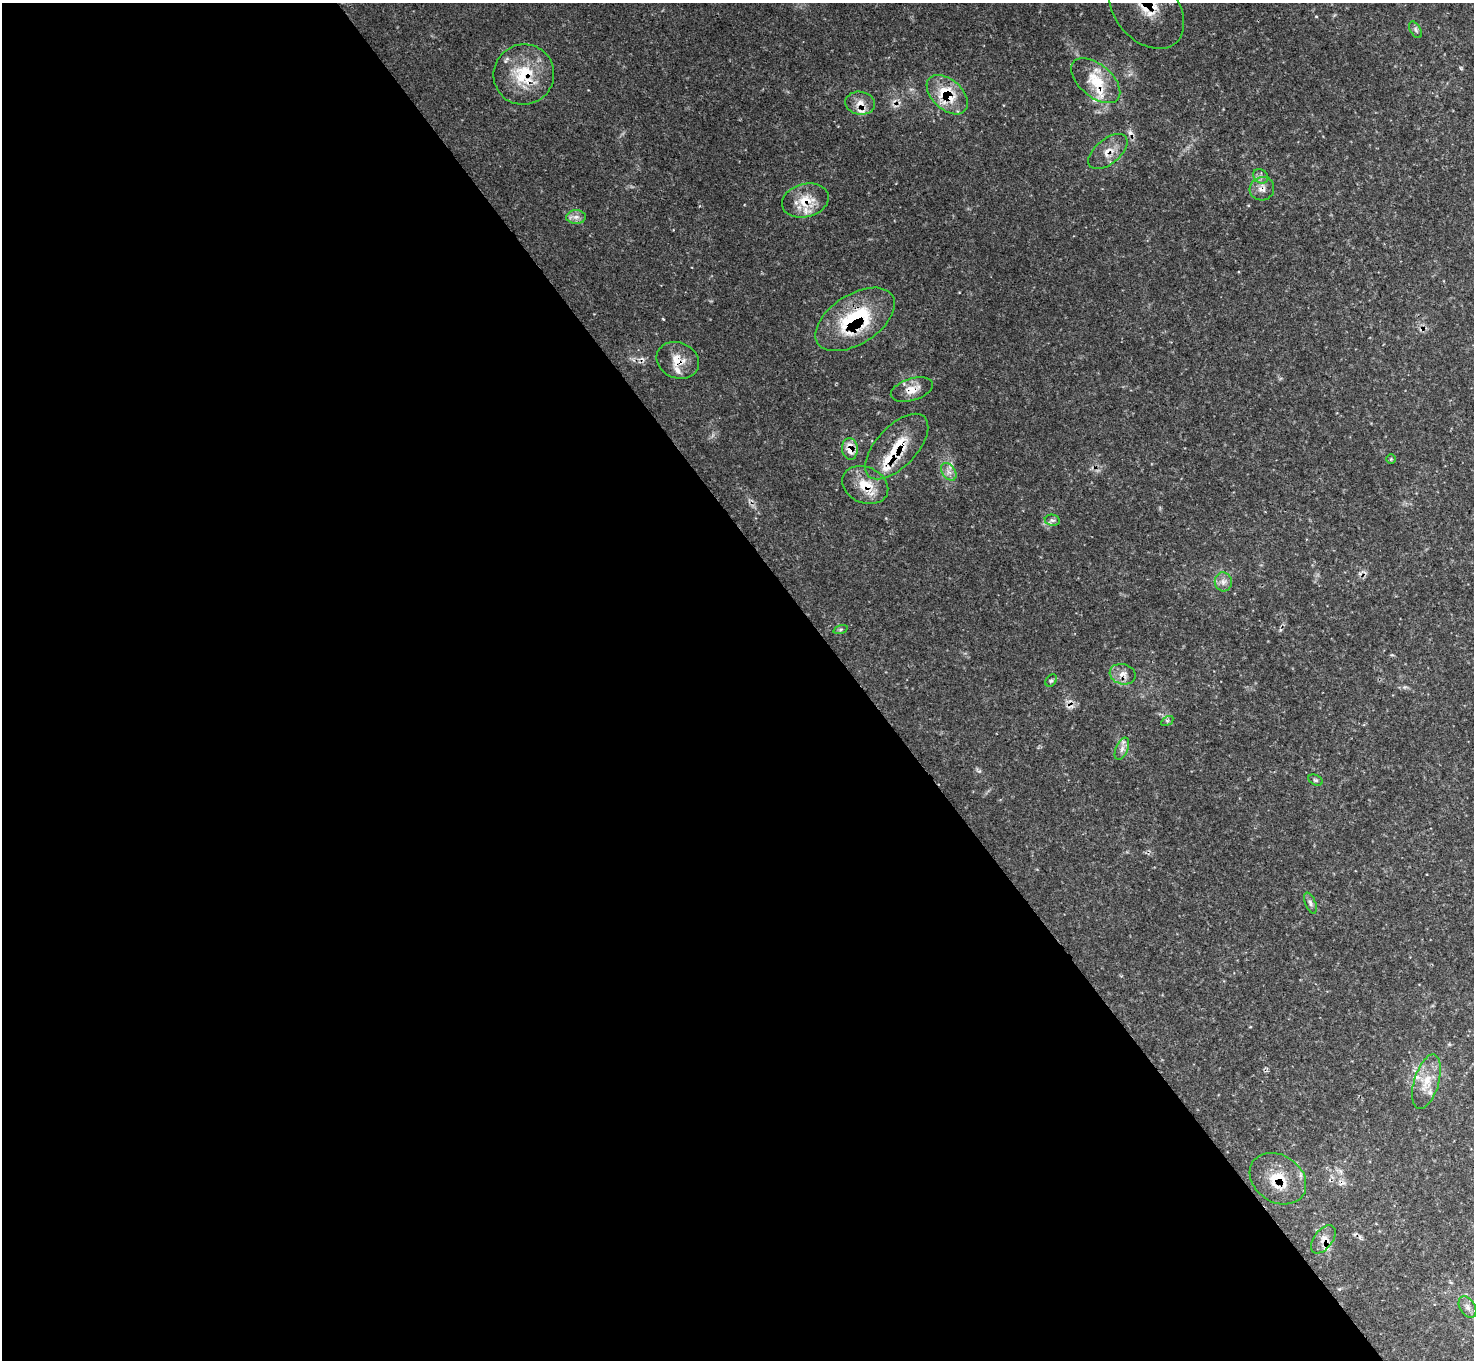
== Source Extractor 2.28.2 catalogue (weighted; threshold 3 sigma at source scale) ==
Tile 9 of 4 x 4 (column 1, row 3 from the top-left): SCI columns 8-1479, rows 1670-3027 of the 5906 x 5906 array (HDU 1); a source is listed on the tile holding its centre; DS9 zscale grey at full resolution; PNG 1476 x 1362 px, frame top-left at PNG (2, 3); each listed source drawn as its Kron ellipse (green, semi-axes under 4 px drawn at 4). Shown black and unused: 58% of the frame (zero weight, under 3 of 4 exposures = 1% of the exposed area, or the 3 px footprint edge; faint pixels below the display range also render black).
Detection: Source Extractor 2.28.2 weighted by HDU 2 'WHT'; one run over the whole footprint, this tile lists its part. Background 0.121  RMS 0.0045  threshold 0.0201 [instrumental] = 3 sigma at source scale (4.5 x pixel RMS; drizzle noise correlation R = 1.50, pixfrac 1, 0.05/0.05 arcsec/px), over >= 5 px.
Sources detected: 45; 3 cosmic-ray / hot-pixel residue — neither listed nor drawn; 10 inside a brighter listed object's ellipse — not listed separately; the other 32 listed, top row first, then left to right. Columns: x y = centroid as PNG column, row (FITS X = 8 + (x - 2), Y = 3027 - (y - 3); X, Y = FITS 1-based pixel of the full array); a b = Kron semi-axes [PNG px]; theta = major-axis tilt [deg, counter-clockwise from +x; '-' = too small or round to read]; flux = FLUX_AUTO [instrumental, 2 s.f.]
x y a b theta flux
1146 10 45 31 -48 16
1415 30 9 5 -58 1.1
524 74 30 30 - 21
1096 81 29 16 -40 13
947 95 24 15 -43 16
860 103 15 11 -7 4.3
1108 151 23 12 40 6
1261 176 8 6 -42 1.4
1262 189 12 11 - 3.2
805 201 24 16 15 10
576 217 10 6 1 2.1
855 319 44 24 33 37
678 360 22 17 -23 7
912 389 22 11 17 5.6
897 446 41 20 47 16
850 449 11 8 -85 6.3
1391 459 5 5 - 0.55
949 472 10 6 -55 2.2
865 485 24 18 -24 10
1052 520 8 5 -10 1.2
1223 582 9 8 - 2.5
841 630 7 3 19 0.62
1123 674 13 10 -15 3.5
1051 681 7 5 47 0.81
1167 721 7 4 33 0.7
1122 749 12 6 66 2.1
1316 780 8 5 -26 0.85
1310 903 11 5 -67 1.4
1426 1082 28 12 73 8.5
1278 1179 30 23 -34 14
1323 1239 16 9 53 4.1
1467 1307 11 7 -59 2.2
Overlapping masked pixels (flux is a lower limit): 16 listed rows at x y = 1146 10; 524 74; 947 95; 860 103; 1108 151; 1262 189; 805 201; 855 319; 678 360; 912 389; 897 446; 850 449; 865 485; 1123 674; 1278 1179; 1323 1239
Isophote crosses this tile's border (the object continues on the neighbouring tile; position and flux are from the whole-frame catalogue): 1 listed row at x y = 1146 10
Unlisted compact peaks at least as high as the median listed source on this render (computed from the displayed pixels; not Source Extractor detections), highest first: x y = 663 319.